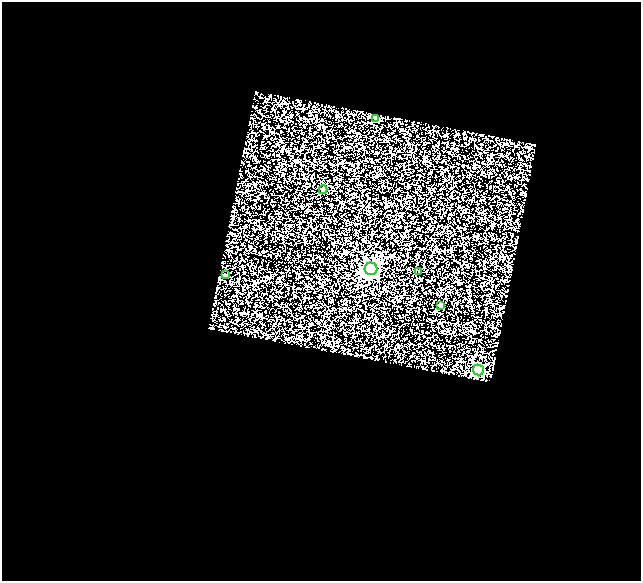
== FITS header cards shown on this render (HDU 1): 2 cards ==
NAXIS1  =                  639
NAXIS2  =                  579

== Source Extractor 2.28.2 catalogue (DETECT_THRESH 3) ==
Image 639 x 579 px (HDU 1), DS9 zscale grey, 1 PNG px = 1 image px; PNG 643 x 583 px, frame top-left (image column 1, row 579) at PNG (2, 2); each listed source drawn as its Kron ellipse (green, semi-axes under 4 px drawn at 4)
Background 0.669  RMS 1.4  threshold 4.27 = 3 sigma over >= 5 px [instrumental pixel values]
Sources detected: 7; all 7 listed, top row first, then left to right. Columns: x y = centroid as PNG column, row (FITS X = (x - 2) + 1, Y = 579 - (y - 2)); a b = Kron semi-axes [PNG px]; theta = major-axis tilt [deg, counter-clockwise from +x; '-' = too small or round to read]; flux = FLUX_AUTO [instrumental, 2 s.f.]
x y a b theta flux
376 118 4 3 - 140
323 190 4 3 - 100
371 269 6 6 - 37000
419 272 3 2 - 91
225 275 4 3 - 390
440 305 3 3 - 190
478 370 5 5 - 11000